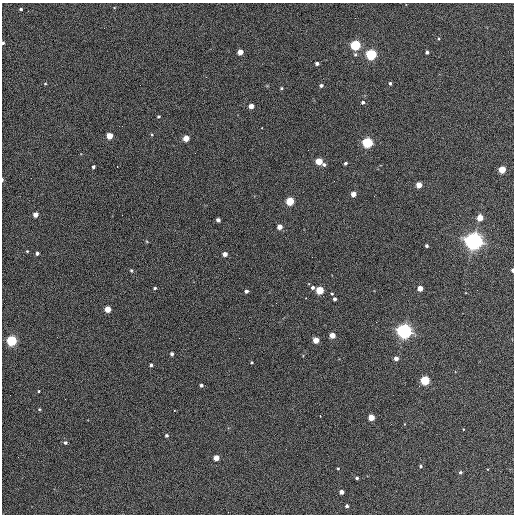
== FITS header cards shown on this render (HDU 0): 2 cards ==
NAXIS1  =                  512 / Axis length
NAXIS2  =                  512 / Axis length

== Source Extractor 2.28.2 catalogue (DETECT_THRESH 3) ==
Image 512 x 512 px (HDU 0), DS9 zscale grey, 1 PNG px = 1 image px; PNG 516 x 516 px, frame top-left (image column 1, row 512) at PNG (2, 3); no overlay
Background 368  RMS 21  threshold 62.2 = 3 sigma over >= 5 px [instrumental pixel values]
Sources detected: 78; all 78 listed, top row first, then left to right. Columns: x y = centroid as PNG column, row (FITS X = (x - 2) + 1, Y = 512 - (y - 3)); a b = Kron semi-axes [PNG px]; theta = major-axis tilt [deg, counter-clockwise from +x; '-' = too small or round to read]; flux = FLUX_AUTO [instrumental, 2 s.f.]
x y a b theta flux
21 9 3 3 - 2.1e+03
439 39 4 3 - 1.2e+03
3 43 3 3 - 2.7e+03
355 45 5 4 - 1.9e+05
240 52 4 4 - 2.1e+04
427 52 4 3 - 3.6e+03
355 54 5 4 - 2.0e+03
371 54 5 4 - 2.5e+05
317 63 4 3 - 5.1e+03
206 77 2 2 - 7.1e+02
45 83 5 3 - 1.3e+03
390 83 3 3 - 2.8e+03
321 85 4 3 - 4.0e+03
281 88 4 3 - 1.8e+03
363 102 4 3 - 3.4e+03
251 106 4 4 - 1.5e+04
158 116 3 3 - 2.2e+03
152 134 4 3 - 1.4e+03
109 136 4 4 - 3.1e+04
186 138 4 4 - 2.7e+04
367 143 5 4 - 2.3e+05
319 161 4 4 - 4.3e+04
345 163 3 3 - 3.1e+03
324 165 5 4 - 2.8e+03
117 166 3 2 - 1.4e+03
93 167 3 3 - 3.3e+03
502 169 4 4 - 5.2e+04
2 180 4 2 - 1.9e+03
419 185 4 4 - 2.6e+04
353 194 4 4 - 1.9e+04
290 201 4 4 - 8.6e+04
35 215 4 4 - 1.5e+04
480 218 4 4 - 3.3e+04
218 220 4 4 - 6.7e+03
279 227 4 4 - 1.6e+04
474 241 7 6 - 1.0e+06
426 246 3 3 - 2.9e+03
27 251 3 3 - 1.2e+03
37 253 3 3 - 4.3e+03
225 254 4 4 - 1.1e+04
312 257 2 2 - 7.1e+02
512 270 4 2 - 4.7e+03
131 271 5 4 - 1.7e+03
313 287 4 4 - 3.6e+03
155 288 4 3 - 2.2e+03
420 288 4 4 - 2.2e+04
320 290 4 4 - 7.5e+04
246 291 4 3 - 4.4e+03
332 294 3 3 - 1.4e+03
334 299 4 3 - 4.4e+03
276 303 2 2 - 7.1e+02
108 309 4 4 - 3.1e+04
404 331 5 5 - 7.0e+05
332 335 4 4 - 2.3e+04
11 340 5 4 - 1.9e+05
316 340 4 4 - 2.9e+04
172 354 4 3 - 4.3e+03
396 358 4 4 - 7.6e+03
252 362 3 3 - 1.6e+03
151 365 3 3 - 3.3e+03
425 380 4 4 - 1.3e+05
201 385 3 3 - 4.0e+03
39 391 3 2 - 1.4e+03
65 399 2 2 - 5.9e+02
39 409 4 3 - 1.5e+03
320 416 3 2 - 2.3e+03
371 417 4 4 - 3.4e+04
463 429 3 2 - 8.3e+02
166 435 4 4 - 2.8e+03
65 443 4 4 - 3.2e+03
216 458 4 4 - 2.0e+04
420 466 4 4 - 2.1e+03
338 468 3 3 - 1.3e+03
460 472 4 3 - 2.6e+03
357 478 3 3 - 2.6e+03
342 492 4 4 - 1.0e+04
347 506 3 3 - 3.5e+03
228 512 2 2 - 1.5e+03
At the frame edge (FLAGS 8, measured only in part): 3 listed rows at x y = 3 43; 2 180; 512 270